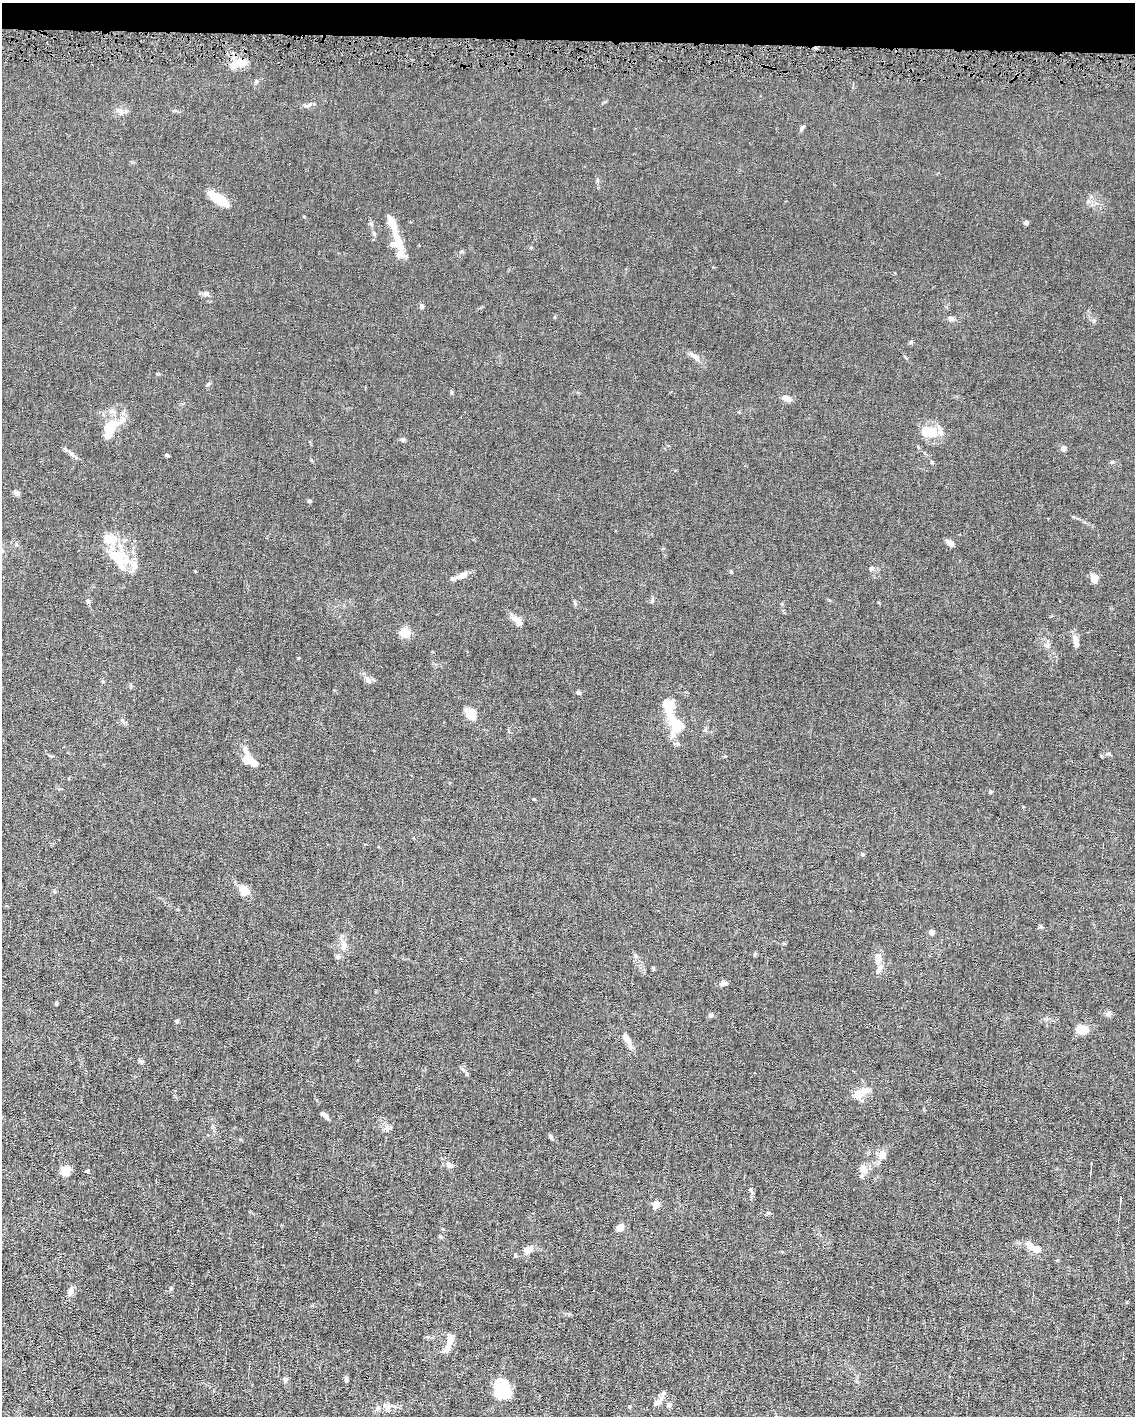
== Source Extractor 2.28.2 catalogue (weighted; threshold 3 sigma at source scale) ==
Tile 3 of 4 x 3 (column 3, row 1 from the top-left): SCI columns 2266-3398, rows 2935-4348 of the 4530 x 4563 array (HDU 1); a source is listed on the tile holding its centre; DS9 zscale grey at full resolution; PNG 1137 x 1418 px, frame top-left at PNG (2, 3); no overlay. Shown black and unused: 3% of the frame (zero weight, under 4 of 8 exposures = <1% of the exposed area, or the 3 px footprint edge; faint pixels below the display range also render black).
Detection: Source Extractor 2.28.2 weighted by HDU 2 'WHT'; one run over the whole footprint, this tile lists its part. Background 0.0156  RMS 0.0023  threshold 0.00958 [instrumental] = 3 sigma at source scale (4.09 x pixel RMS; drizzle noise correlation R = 1.36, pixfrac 0.8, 0.05/0.05 arcsec/px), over >= 5 px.
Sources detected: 95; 2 inside a brighter object's white glare — not listed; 12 inside a brighter listed object's ellipse — not listed separately; the other 81 listed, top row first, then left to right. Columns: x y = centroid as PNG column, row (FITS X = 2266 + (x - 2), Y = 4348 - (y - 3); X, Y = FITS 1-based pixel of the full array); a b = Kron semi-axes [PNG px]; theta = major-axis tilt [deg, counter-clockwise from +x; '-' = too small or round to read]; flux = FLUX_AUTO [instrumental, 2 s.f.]
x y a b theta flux
239 63 23 7 14 2.5
256 81 6 5 - 0.3
120 111 11 8 -38 1.2
802 128 8 4 53 0.34
219 199 18 7 -32 7.8
1026 223 4 4 - 1.1
371 224 6 4 -19 0.27
374 234 6 4 -48 0.29
398 241 26 10 -71 3.6
206 294 7 6 - 0.52
422 306 5 5 - 0.37
951 318 9 6 -22 0.59
911 342 5 3 - 0.26
695 357 17 6 -36 1.2
208 384 7 4 45 0.28
786 398 12 6 -21 1.3
112 426 17 15 60 4.5
929 431 22 13 -11 4.2
403 440 6 5 - 0.31
1063 448 4 4 - 1.3
71 454 11 6 -40 0.74
167 455 4 3 - 0.38
1112 462 5 4 - 0.23
16 493 9 5 -38 0.46
309 501 5 4 - 0.27
950 543 8 6 -37 0.95
118 557 30 22 -34 7.1
871 569 6 5 - 0.4
462 575 17 7 23 1.4
1094 578 8 6 -77 2.2
88 601 6 5 - 0.33
517 620 16 7 -41 1.4
405 632 9 9 - 2.7
1075 641 14 6 -81 1.6
1047 646 8 6 -15 0.56
368 680 8 7 - 0.82
578 693 6 5 - 0.34
471 713 16 11 -53 2.4
676 724 24 14 -47 4.6
725 756 5 3 - 0.17
251 761 22 10 -31 2.2
990 792 6 3 71 0.22
862 854 5 4 - 0.29
243 890 14 9 -55 2.5
1041 927 6 4 -19 0.27
931 932 5 5 - 0.96
343 947 10 8 -85 1.1
338 956 7 6 - 0.47
636 956 6 4 -71 0.33
877 956 10 7 -56 0.97
653 968 6 3 -90 0.22
880 968 13 6 57 1
724 983 9 7 3 0.65
56 1003 4 4 - 0.26
1109 1013 8 6 75 0.49
711 1015 6 5 - 0.48
177 1021 5 4 - 0.31
1082 1029 12 7 -12 3.5
627 1039 20 6 -59 1.5
141 1061 7 5 -25 0.42
864 1091 23 8 16 1.9
325 1115 11 4 -43 0.7
551 1137 6 4 -47 0.32
882 1155 11 9 72 1.5
449 1165 9 7 -40 0.73
862 1169 10 9 - 1.6
65 1172 15 10 -29 1.4
1120 1202 9 2 82 0.39
656 1204 5 4 - 4.7
620 1227 7 6 - 1.8
1029 1245 14 8 -42 1.3
1036 1249 8 6 -25 1.9
528 1250 9 7 22 1.7
515 1255 5 3 - 0.22
71 1291 13 6 72 0.84
448 1347 16 8 75 1.6
285 1379 7 6 - 0.5
346 1379 6 4 -83 0.47
499 1385 17 12 5 4.9
658 1402 13 7 40 1.1
669 1405 6 5 - 0.54
Unlisted compact peaks at least as high as the median listed source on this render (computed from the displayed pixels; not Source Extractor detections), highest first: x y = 171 1288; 387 1128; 932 462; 731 572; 1088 201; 298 658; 310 104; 534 799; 652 601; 451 392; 1093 321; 575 604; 1109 754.